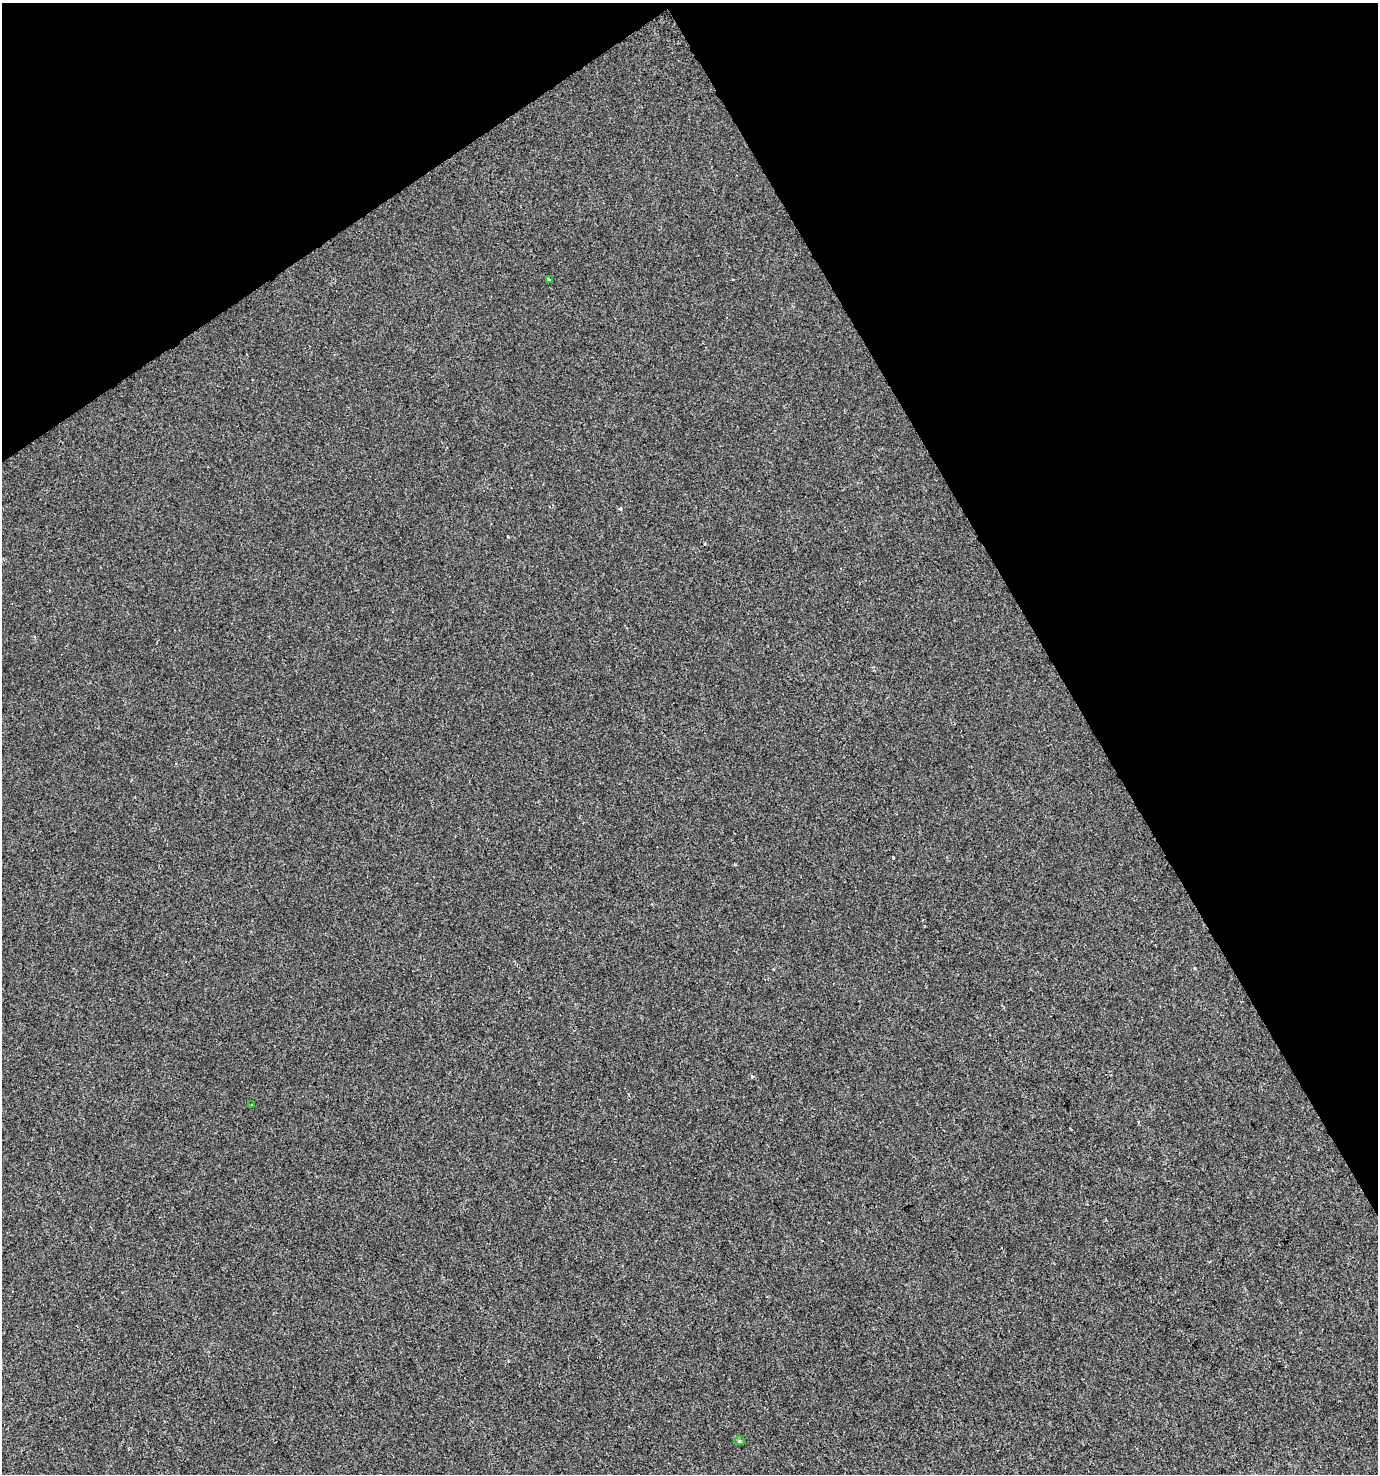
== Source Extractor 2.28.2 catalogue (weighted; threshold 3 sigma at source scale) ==
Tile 3 of 4 x 4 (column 3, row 1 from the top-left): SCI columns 2872-4247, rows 4421-5892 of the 5803 x 5892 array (HDU 1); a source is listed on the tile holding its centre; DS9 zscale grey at full resolution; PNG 1380 x 1476 px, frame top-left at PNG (2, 3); each listed source drawn as its Kron ellipse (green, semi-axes under 4 px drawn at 4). Shown black and unused: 29% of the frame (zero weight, under 2 of 3 exposures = <1% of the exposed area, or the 3 px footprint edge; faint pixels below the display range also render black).
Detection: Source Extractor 2.28.2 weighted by HDU 2 'WHT'; one run over the whole footprint, this tile lists its part. Background 5.08e-05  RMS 0.0042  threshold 0.0189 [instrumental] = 3 sigma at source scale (4.5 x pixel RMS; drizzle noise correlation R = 1.50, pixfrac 1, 0.0396/0.0396 arcsec/px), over >= 5 px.
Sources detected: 4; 1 cosmic-ray / hot-pixel residue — neither listed nor drawn; the other 3 listed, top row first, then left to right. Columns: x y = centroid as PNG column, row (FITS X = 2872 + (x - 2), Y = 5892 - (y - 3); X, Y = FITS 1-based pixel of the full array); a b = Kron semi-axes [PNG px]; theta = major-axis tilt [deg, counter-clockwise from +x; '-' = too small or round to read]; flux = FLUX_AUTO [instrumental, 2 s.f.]
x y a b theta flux
549 280 4 3 - 1.5
252 1105 3 2 - 0.33
739 1441 5 4 - 0.71